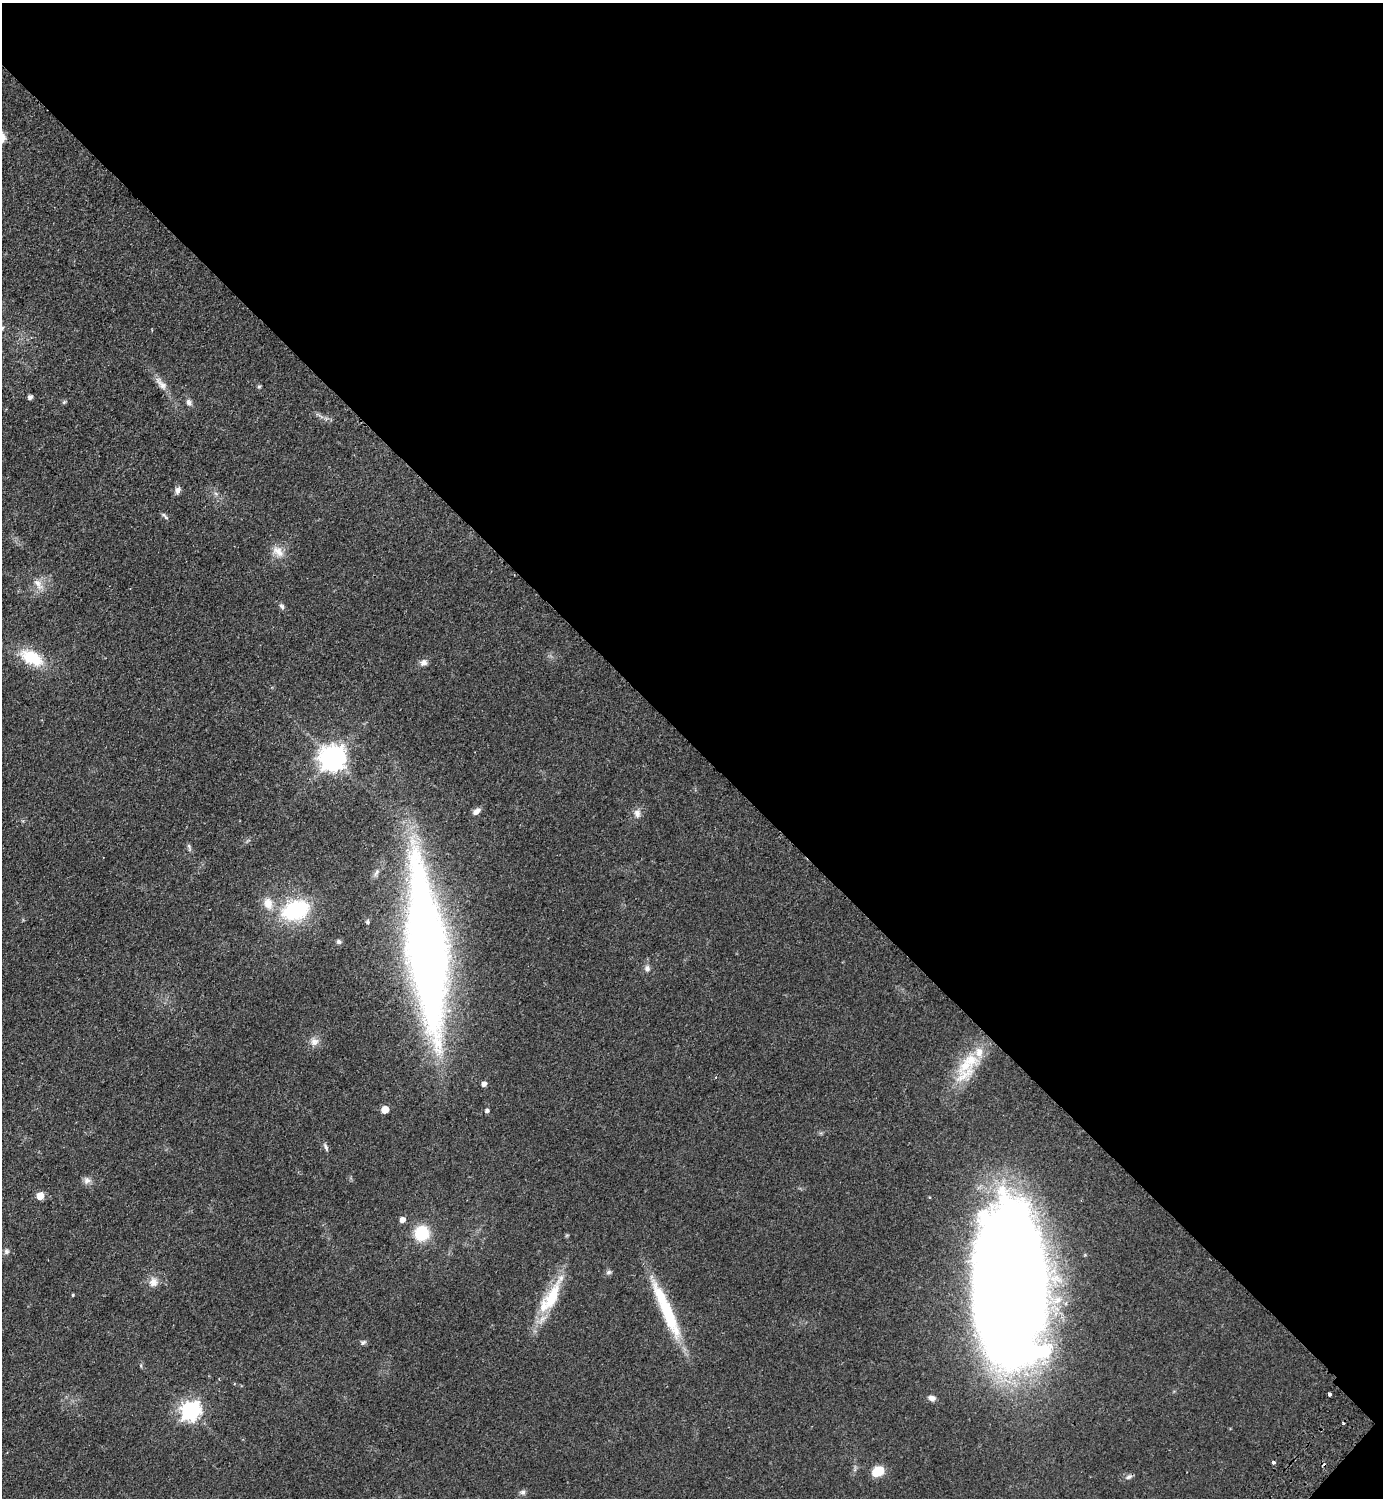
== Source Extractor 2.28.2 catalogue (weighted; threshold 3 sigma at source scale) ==
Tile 8 of 4 x 4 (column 4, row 2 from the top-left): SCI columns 4488-5868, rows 3032-4527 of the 6070 x 6064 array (HDU 1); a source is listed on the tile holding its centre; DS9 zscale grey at full resolution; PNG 1385 x 1500 px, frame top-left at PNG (2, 3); no overlay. Shown black and unused: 50% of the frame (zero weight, under 2 of 3 exposures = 3% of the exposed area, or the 3 px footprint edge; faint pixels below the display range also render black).
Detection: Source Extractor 2.28.2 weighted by HDU 2 'WHT'; one run over the whole footprint, this tile lists its part. Background 0.0826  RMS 0.0081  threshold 0.0362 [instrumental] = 3 sigma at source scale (4.5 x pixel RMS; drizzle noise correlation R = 1.50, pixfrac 1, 0.05/0.05 arcsec/px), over >= 5 px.
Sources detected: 56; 1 inside a brighter object's white glare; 2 cosmic-ray / hot-pixel residue — not listed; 4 inside a brighter listed object's ellipse — not listed separately; the other 49 listed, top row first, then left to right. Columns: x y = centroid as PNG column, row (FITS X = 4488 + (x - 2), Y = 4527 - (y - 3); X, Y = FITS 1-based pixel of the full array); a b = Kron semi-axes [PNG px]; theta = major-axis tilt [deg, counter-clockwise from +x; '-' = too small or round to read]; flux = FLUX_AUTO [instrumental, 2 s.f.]
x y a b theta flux
2 328 8 6 35 2.5
161 384 23 8 -49 7.1
259 386 5 5 - 1
30 397 4 4 - 3
64 402 7 4 45 1.1
189 402 10 7 -58 2.8
178 490 9 6 71 3.4
166 517 7 6 - 1.6
278 551 18 11 -42 8.7
38 584 19 9 -54 7.3
282 606 8 6 -47 2
32 658 32 17 -27 30
424 663 10 8 24 3.7
333 758 9 8 - 850
476 812 10 6 34 4.1
637 813 11 9 -89 4.6
189 847 11 5 -78 1.8
376 873 13 5 62 3.3
268 903 17 12 -77 10
295 910 31 20 19 65
368 922 6 5 - 1.2
339 942 6 5 - 1.9
427 948 172 36 -84 680
647 968 8 7 - 2.9
314 1042 12 11 - 5.5
965 1066 27 17 42 24
484 1084 5 4 - 3.5
385 1109 5 5 - 17
487 1111 5 4 - 2
326 1147 12 4 -67 2.2
87 1181 11 8 29 3.8
40 1196 5 5 - 16
402 1220 5 5 - 5.1
422 1233 12 11 - 37
6 1251 8 7 - 2.3
609 1272 8 5 16 1.8
153 1282 14 12 83 6.4
1009 1289 126 57 -88 2200
73 1295 4 3 - 0.82
552 1297 50 15 65 37
666 1310 79 12 -66 52
363 1342 8 5 34 1.9
1330 1394 3 3 - 1.7
932 1398 8 6 -18 4
190 1410 8 7 - 380
1273 1462 3 3 - 2.5
879 1471 6 6 - 33
1129 1477 9 6 30 2.3
522 1492 8 6 -1 2.2
Isophote crosses this tile's border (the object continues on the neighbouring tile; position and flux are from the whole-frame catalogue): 1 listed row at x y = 2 328